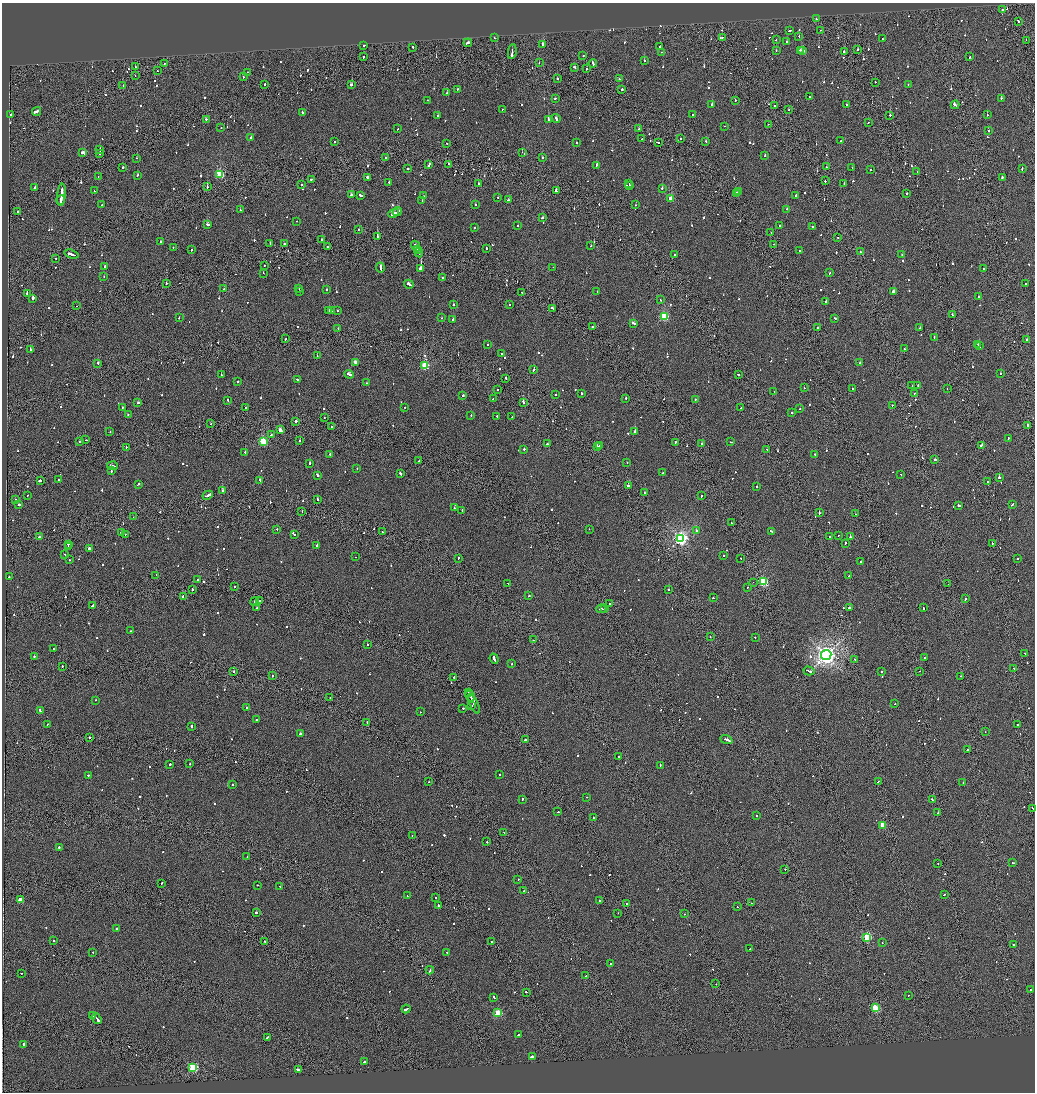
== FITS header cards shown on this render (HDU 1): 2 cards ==
NAXIS1  =                 2065
NAXIS2  =                 2180

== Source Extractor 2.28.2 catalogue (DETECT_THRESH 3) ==
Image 2065 x 2180 px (HDU 1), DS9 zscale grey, zoomed out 1/2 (1 PNG px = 2 x 2 image px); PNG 1037 x 1094 px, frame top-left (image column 1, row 2179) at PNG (2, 3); each listed source drawn as its Kron ellipse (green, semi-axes under 4 px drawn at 4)
Background -0.0891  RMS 0.067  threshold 0.201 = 3 sigma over >= 5 px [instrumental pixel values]
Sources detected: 1086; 62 cannot appear on this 1/2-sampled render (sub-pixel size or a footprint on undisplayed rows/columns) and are neither listed nor drawn; of the other 1024, the 500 brightest by FLUX_AUTO listed and drawn (524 fainter detections omitted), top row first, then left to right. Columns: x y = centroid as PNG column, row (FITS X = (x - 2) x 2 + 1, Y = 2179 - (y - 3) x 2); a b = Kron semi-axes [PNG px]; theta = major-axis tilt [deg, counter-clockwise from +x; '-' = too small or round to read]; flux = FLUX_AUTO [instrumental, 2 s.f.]
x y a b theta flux
1002 10 2 2 - 310
816 19 2 2 - 130
1018 21 3 2 - 130
820 30 2 1 - 96
789 31 3 1 - 140
799 36 2 2 - 110
722 37 2 1 - 110
494 38 2 2 - 120
883 39 2 2 - 73
776 40 2 2 - 86
1026 40 2 1 - 150
787 41 2 2 - 85
468 43 4 2 - 330
543 44 3 2 - 830
364 45 3 2 - 160
660 46 2 2 - 660
413 47 2 2 - 110
858 49 2 1 - 230
801 50 2 2 - 180
803 50 3 2 - 290
776 51 2 2 - 160
512 52 7 2 82 610
661 52 2 2 - 120
844 52 2 2 - 400
583 56 2 2 - 120
363 57 2 2 - 120
970 57 2 2 - 130
644 61 2 2 - 97
539 63 2 1 - 110
593 63 4 2 - 400
164 64 2 2 - 160
135 67 3 2 - 150
574 67 4 2 - 130
586 69 2 2 - 120
157 71 2 2 - 77
248 72 2 2 - 82
135 76 2 1 - 250
243 77 2 2 - 80
557 78 2 2 - 210
619 79 2 2 - 120
875 82 2 2 - 82
264 85 2 2 - 220
352 85 2 2 - 740
908 85 2 2 - 90
123 86 2 1 - 110
457 89 2 2 - 110
622 89 2 2 - 240
447 93 2 2 - 72
810 96 3 2 - 120
555 98 2 2 - 110
1001 98 2 2 - 130
427 100 2 2 - 83
735 100 2 2 - 81
712 104 2 2 - 150
846 105 2 2 - 130
955 105 4 2 - 270
774 106 2 1 - 92
502 109 2 2 - 76
789 110 2 1 - 99
37 111 4 2 - 590
302 112 2 2 - 94
693 114 2 1 - 120
11 115 2 2 - 110
438 115 2 2 - 120
890 115 2 2 - 410
987 115 2 2 - 91
206 119 2 2 - 78
548 119 4 2 - 480
556 119 4 2 - 270
868 122 2 2 - 81
768 124 2 1 - 71
725 126 2 1 - 74
221 128 2 2 - 94
398 129 2 2 - 79
639 129 2 2 - 100
988 131 2 2 - 71
251 137 2 2 - 150
642 139 2 1 - 100
681 139 2 2 - 130
706 141 2 2 - 72
841 141 2 1 - 120
334 142 2 2 - 110
447 143 2 1 - 120
576 143 2 2 - 160
658 143 2 2 - 130
100 149 3 1 - 170
83 152 3 3 - 750
522 152 2 2 - 72
100 153 4 2 - 340
765 156 2 2 - 210
386 157 2 1 - 230
542 157 2 2 - 110
137 158 2 2 - 130
448 164 2 1 - 180
429 165 4 2 - 400
596 165 2 1 - 73
123 167 2 2 - 260
826 167 2 2 - 73
852 168 2 2 - 120
1022 168 3 2 - 170
408 169 2 2 - 290
871 170 2 2 - 99
917 171 2 2 - 100
137 175 3 2 - 100
220 175 3 3 - 890
98 176 2 1 - 86
368 177 3 2 - 1700
1002 177 3 2 - 150
311 179 2 2 - 120
825 181 2 1 - 180
389 182 2 2 - 81
479 183 2 2 - 81
629 183 2 1 - 120
844 183 2 1 - 300
301 184 2 2 - 85
630 186 3 2 - 300
35 187 3 2 - 180
207 187 2 2 - 160
662 188 2 2 - 160
94 191 4 2 - 230
556 191 3 2 - 620
739 192 3 2 - 150
736 194 3 1 - 180
907 194 2 2 - 360
61 195 11 2 85 900
351 195 3 2 - 91
360 195 3 2 - 230
796 195 2 2 - 230
423 196 2 2 - 130
497 197 2 2 - 130
671 199 3 3 - 360
61 200 5 2 - 400
508 200 2 2 - 140
422 201 2 1 - 130
102 205 2 1 - 380
475 205 2 2 - 100
636 205 2 2 - 89
787 209 2 2 - 130
240 210 2 2 - 160
17 212 2 1 - 73
397 212 4 1 - 250
394 213 5 2 - 360
542 218 3 2 - 130
297 221 2 1 - 79
208 224 3 2 - 210
780 225 2 2 - 140
518 226 2 2 - 130
812 227 2 2 - 340
474 228 2 2 - 88
358 229 2 2 - 77
771 232 2 1 - 98
377 236 2 2 - 480
837 237 2 1 - 190
322 239 2 2 - 110
161 242 2 2 - 340
270 243 2 2 - 110
284 244 2 2 - 260
774 244 2 1 - 110
328 246 2 2 - 73
416 246 5 2 - 290
591 246 2 2 - 70
173 248 2 2 - 71
486 248 2 2 - 91
191 250 2 2 - 150
417 250 3 1 - 260
800 250 2 2 - 800
860 252 2 2 - 140
419 253 5 1 - 280
71 254 7 2 -16 410
675 255 2 2 - 82
902 255 2 2 - 79
56 258 2 1 - 150
264 265 2 2 - 120
105 266 2 2 - 140
380 267 5 2 - 460
553 267 2 1 - 180
421 268 3 2 - 8500
984 269 2 2 - 290
263 273 2 2 - 72
830 273 2 2 - 560
104 277 2 2 - 85
442 278 2 2 - 140
166 283 2 2 - 170
409 284 5 2 - 300
1026 284 2 2 - 87
299 288 3 2 - 160
224 289 2 2 - 140
327 290 2 2 - 120
299 291 2 1 - 77
597 291 2 2 - 73
893 291 2 2 - 340
522 292 2 2 - 110
27 294 2 2 - 340
978 296 2 2 - 77
32 298 3 2 - 630
660 300 2 2 - 120
826 302 2 2 - 190
453 304 2 2 - 72
509 305 2 1 - 93
77 306 2 1 - 150
553 308 4 2 - 190
329 311 2 2 - 440
331 311 2 1 - 110
337 311 2 2 - 79
952 315 3 1 - 110
664 316 3 3 - 1100
179 318 2 2 - 72
442 318 2 1 - 110
835 318 3 2 - 110
453 320 2 2 - 340
634 323 3 2 - 280
592 327 2 1 - 84
338 328 2 2 - 88
817 328 3 2 - 120
920 328 2 2 - 260
934 337 2 2 - 110
285 339 2 2 - 100
1027 340 3 2 - 520
978 344 3 2 - 180
487 345 2 2 - 120
979 346 2 2 - 170
30 349 3 2 - 120
904 349 2 2 - 120
502 354 2 1 - 530
317 356 2 1 - 250
355 362 3 2 - 160
98 363 3 2 - 150
860 363 2 2 - 180
425 365 3 3 - 810
534 369 2 2 - 380
349 374 5 2 - 480
738 374 2 2 - 250
1000 374 2 2 - 82
221 375 2 2 - 420
506 378 2 2 - 160
297 379 2 2 - 140
237 381 2 2 - 84
367 383 2 2 - 89
912 386 2 2 - 170
918 386 3 2 - 120
804 388 2 2 - 100
852 389 2 2 - 69
947 389 2 1 - 73
497 390 2 2 - 90
774 391 2 1 - 80
914 393 2 2 - 120
556 394 2 2 - 120
582 394 2 2 - 480
463 396 2 2 - 180
493 398 3 2 - 270
626 398 2 2 - 130
695 399 2 2 - 85
228 400 2 2 - 130
523 402 3 2 - 300
138 403 3 2 - 190
892 405 2 2 - 82
122 407 2 2 - 370
405 407 2 2 - 94
245 408 2 2 - 100
741 408 2 1 - 83
800 409 2 2 - 88
792 413 2 2 - 160
128 415 2 2 - 110
471 416 2 2 - 95
497 416 2 2 - 250
324 417 2 1 - 170
512 417 2 2 - 120
296 421 3 2 - 290
211 424 2 1 - 98
1028 425 2 2 - 370
331 427 2 1 - 120
280 430 3 2 - 150
110 432 2 2 - 70
635 432 2 2 - 1500
271 434 2 2 - 120
1008 438 2 2 - 100
86 440 2 2 - 85
263 441 3 3 - 980
299 441 2 2 - 140
80 442 2 2 - 110
675 442 2 2 - 230
731 442 3 2 - 140
701 443 2 1 - 90
547 444 2 2 - 340
599 445 2 1 - 120
982 445 3 2 - 800
126 447 2 2 - 150
597 447 4 2 - 290
524 449 2 2 - 190
767 449 2 2 - 74
245 452 2 1 - 200
330 454 2 2 - 83
815 455 2 2 - 150
935 460 3 2 - 180
419 461 2 1 - 130
310 463 2 2 - 790
627 463 2 2 - 120
112 466 5 2 - 460
357 468 2 1 - 87
111 471 2 2 - 110
400 473 3 2 - 170
662 473 2 2 - 80
901 474 2 1 - 83
317 475 3 2 - 190
999 478 2 2 - 400
59 480 2 2 - 78
260 480 3 2 - 160
40 481 2 2 - 1000
988 481 2 2 - 88
138 484 3 2 - 140
629 486 4 2 - 620
757 487 2 2 - 930
223 491 2 2 - 1000
644 493 2 2 - 130
27 495 2 1 - 190
208 495 5 2 - 450
701 496 2 2 - 210
317 499 3 2 - 260
15 500 2 2 - 250
19 504 2 2 - 250
1012 504 3 2 - 230
959 505 3 2 - 220
454 508 2 2 - 69
462 511 3 2 - 150
302 512 2 1 - 78
819 512 3 2 - 220
855 514 2 2 - 98
133 517 2 1 - 140
731 522 2 1 - 200
277 529 2 2 - 110
589 529 2 1 - 260
696 531 2 2 - 810
771 531 2 2 - 250
121 532 2 2 - 130
382 532 2 2 - 88
125 534 2 2 - 100
294 534 2 2 - 74
839 535 2 1 - 73
39 537 3 2 - 130
829 537 2 2 - 88
850 537 2 2 - 240
681 538 4 4 - 4000
845 543 3 2 - 91
992 543 2 1 - 69
68 544 2 2 - 190
317 545 2 2 - 480
68 546 2 1 - 170
90 549 3 2 - 540
65 555 2 2 - 74
723 556 2 2 - 69
356 557 2 1 - 75
458 558 2 2 - 92
741 558 2 1 - 180
1017 559 2 2 - 95
70 560 2 2 - 82
861 561 2 2 - 99
156 575 2 2 - 100
849 576 2 2 - 170
9 577 2 2 - 130
198 579 2 2 - 150
753 582 2 1 - 180
763 582 3 3 - 1300
508 583 2 2 - 69
948 584 2 1 - 86
235 586 2 1 - 89
747 587 2 2 - 74
192 590 2 1 - 180
669 590 2 2 - 85
529 596 2 2 - 78
183 597 2 2 - 93
713 598 2 2 - 120
965 599 3 2 - 160
255 601 4 2 - 300
260 601 2 2 - 75
610 603 2 2 - 79
92 605 2 2 - 150
257 607 2 2 - 150
605 608 2 1 - 79
849 608 3 2 - 190
923 608 2 2 - 200
601 609 5 2 - 330
131 631 2 2 - 72
710 637 2 1 - 99
755 637 2 2 - 73
533 640 2 1 - 76
367 645 2 2 - 100
53 649 2 2 - 98
1025 654 3 2 - 170
826 655 5 5 - 9200
34 657 2 2 - 150
925 657 2 1 - 130
494 659 5 2 - 350
855 659 3 1 - 140
511 664 2 2 - 110
62 667 2 1 - 100
1013 668 2 1 - 130
234 671 2 2 - 120
809 671 5 2 - 350
882 671 2 2 - 170
920 671 2 2 - 150
273 676 2 1 - 340
961 676 2 1 - 74
454 677 2 2 - 280
468 692 3 1 - 330
470 696 5 2 - 530
330 697 2 2 - 86
95 700 2 2 - 92
474 704 10 2 -64 490
895 704 2 2 - 120
472 706 2 2 - 94
247 708 2 2 - 840
463 708 2 2 - 130
40 711 3 2 - 380
420 712 2 1 - 160
256 719 2 2 - 250
367 722 2 1 - 73
47 724 2 2 - 100
1018 725 2 2 - 110
191 726 2 2 - 450
985 732 2 1 - 87
300 734 2 2 - 250
90 737 2 2 - 230
726 739 6 2 -22 510
525 740 2 2 - 220
967 750 2 2 - 1200
618 756 2 1 - 97
190 763 2 2 - 220
170 764 2 2 - 100
660 765 2 2 - 170
500 774 2 2 - 100
88 775 2 2 - 120
428 782 2 2 - 72
878 782 3 2 - 190
963 782 2 1 - 71
233 785 2 2 - 72
587 797 2 1 - 89
522 799 2 2 - 230
932 799 3 1 - 200
1033 808 3 2 - 220
557 812 2 2 - 180
938 813 2 1 - 110
757 816 2 2 - 180
593 817 2 2 - 120
882 825 3 2 - 320
504 833 2 1 - 83
412 836 2 2 - 86
487 842 2 2 - 92
59 848 3 2 - 190
247 856 2 1 - 95
1013 863 2 2 - 180
938 864 2 2 - 81
785 869 2 1 - 96
518 879 2 2 - 130
162 883 3 2 - 120
257 885 2 1 - 96
280 886 2 2 - 86
524 891 2 1 - 92
944 894 2 2 - 170
407 896 2 2 - 87
436 898 2 2 - 94
20 900 3 2 - 260
599 900 2 2 - 100
626 903 2 2 - 150
751 903 2 2 - 78
438 905 2 2 - 130
737 907 2 2 - 100
256 913 2 2 - 710
618 913 2 1 - 73
684 914 2 1 - 99
116 929 2 2 - 470
867 937 3 3 - 1200
54 941 2 2 - 92
265 941 2 2 - 150
491 941 2 1 - 110
882 943 2 1 - 100
1013 945 2 2 - 320
750 949 2 2 - 350
93 952 2 1 - 83
447 952 2 2 - 130
611 964 2 2 - 81
430 970 4 1 - 270
21 973 2 2 - 80
586 976 2 2 - 100
716 984 2 1 - 140
1031 989 2 2 - 100
526 992 3 2 - 160
908 995 2 2 - 120
494 997 3 2 - 160
875 1008 3 3 - 870
406 1009 4 2 - 460
498 1013 3 3 - 650
93 1016 2 2 - 160
97 1019 6 2 -50 1000
518 1035 3 2 - 110
267 1037 3 2 - 230
24 1045 3 2 - 290
532 1056 3 2 - 1100
364 1062 2 2 - 410
193 1067 3 3 - 1300
298 1069 2 2 - 380
At the frame edge (FLAGS 8, measured only in part): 1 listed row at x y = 1033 808
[524 fainter detections neither listed nor drawn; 62 sub-pixel or undisplayed-footprint detections neither listed nor drawn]